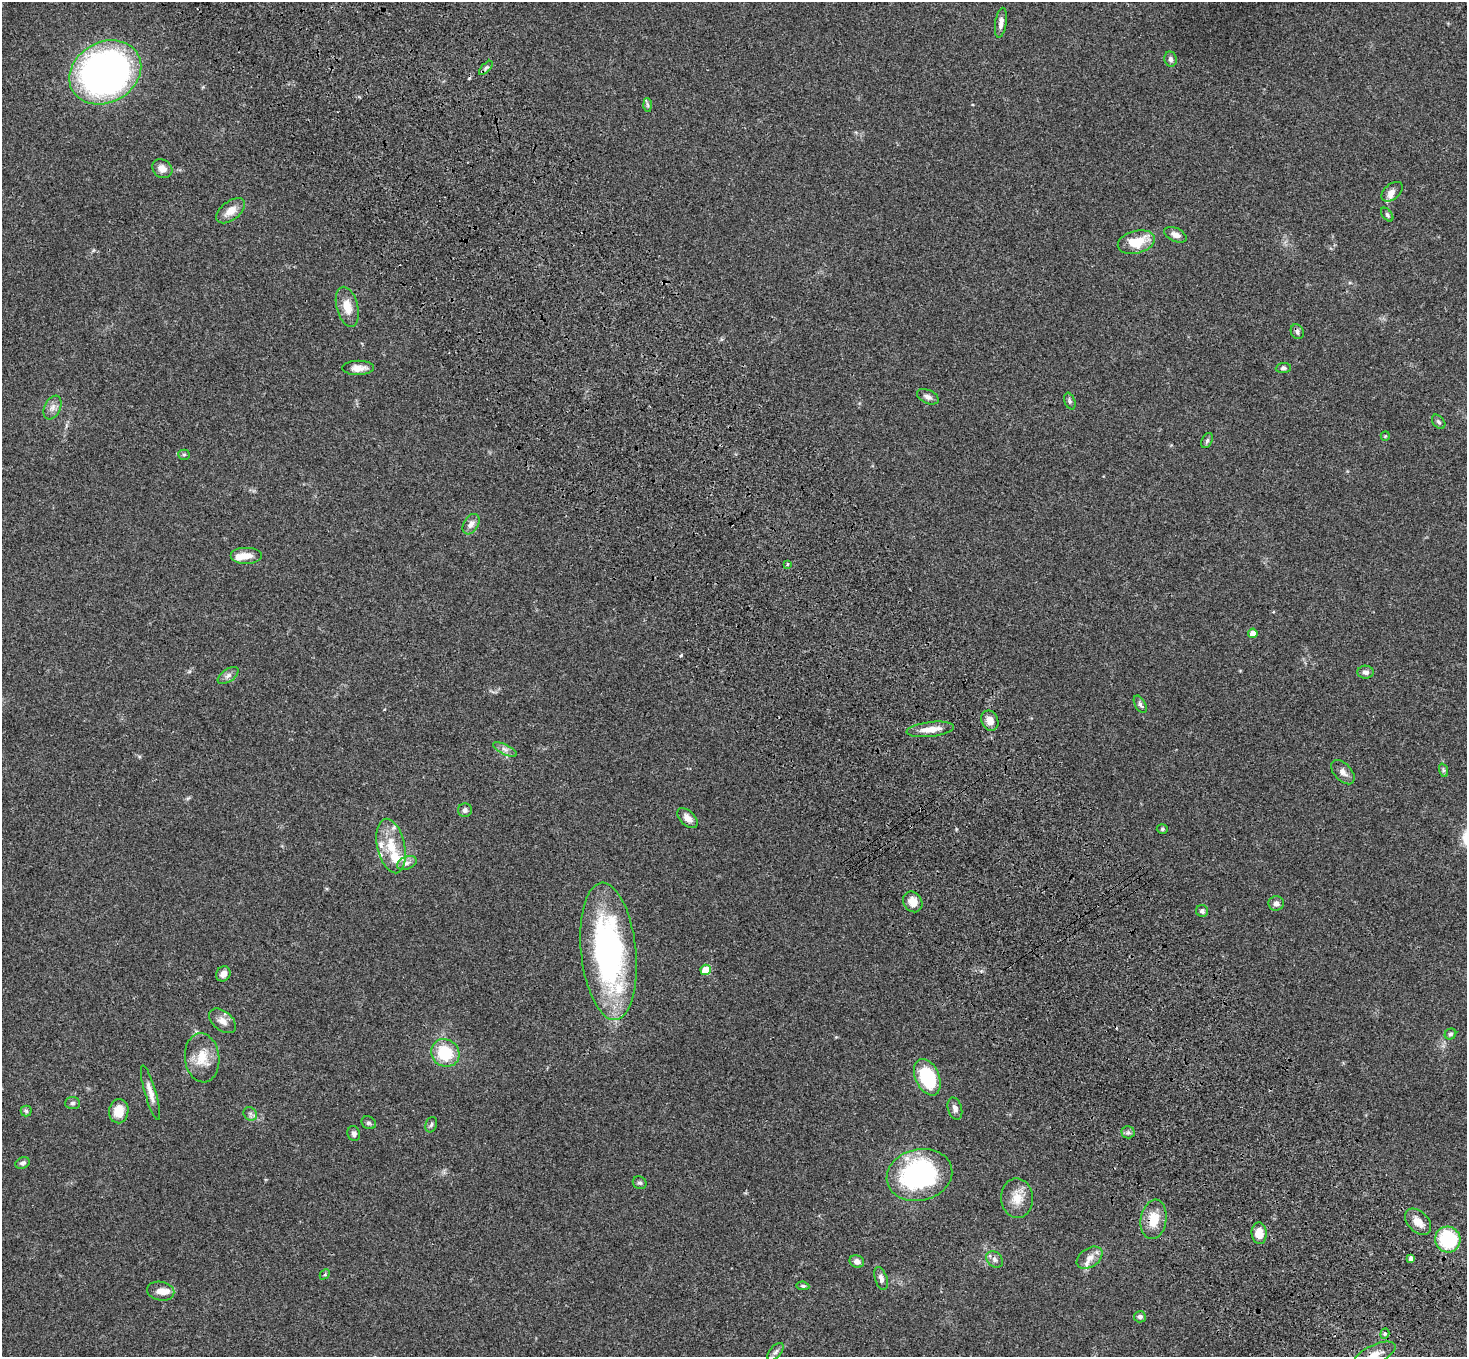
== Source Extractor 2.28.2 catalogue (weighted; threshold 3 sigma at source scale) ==
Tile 6 of 4 x 4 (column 2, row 2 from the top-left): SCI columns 1573-3037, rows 3085-4439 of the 6070 x 6030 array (HDU 1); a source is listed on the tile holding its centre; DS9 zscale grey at full resolution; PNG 1469 x 1359 px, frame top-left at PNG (2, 2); each listed source drawn as its Kron ellipse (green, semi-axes under 4 px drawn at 4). Shown black and unused: <1% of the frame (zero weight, under 3 of 4 exposures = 6% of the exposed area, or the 3 px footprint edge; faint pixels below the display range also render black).
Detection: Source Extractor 2.28.2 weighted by HDU 2 'WHT'; one run over the whole footprint, this tile lists its part. Background 0.0472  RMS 0.0052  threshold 0.0234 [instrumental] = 3 sigma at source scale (4.5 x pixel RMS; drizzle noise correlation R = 1.50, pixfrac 1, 0.05/0.05 arcsec/px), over >= 5 px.
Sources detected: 87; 1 inside a brighter object's white glare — neither listed nor drawn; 6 inside a brighter listed object's ellipse — not listed separately; the other 80 listed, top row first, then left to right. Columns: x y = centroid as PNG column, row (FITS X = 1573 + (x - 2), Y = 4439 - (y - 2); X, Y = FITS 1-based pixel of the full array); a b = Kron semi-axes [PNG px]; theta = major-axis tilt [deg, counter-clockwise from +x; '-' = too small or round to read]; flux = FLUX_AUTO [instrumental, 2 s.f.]
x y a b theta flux
1001 23 15 5 82 2.6
1171 59 7 6 - 1.5
486 68 9 3 45 1
105 72 37 30 29 300
648 105 7 4 -88 0.81
162 169 11 9 -37 4
1392 192 12 7 40 2.6
231 211 16 9 38 5.4
1387 215 8 4 -53 0.85
1175 235 12 6 -25 2.6
1136 242 19 11 15 13
347 307 20 11 -76 6.8
1297 332 8 6 -63 1.5
358 368 16 7 1 4.1
1283 368 7 5 5 1.1
928 397 11 6 -24 2
1070 401 9 5 -70 1
53 407 12 8 66 2.7
1439 422 8 5 -50 1.1
1385 436 5 4 - 0.52
1207 440 8 5 63 1
184 455 5 5 - 0.84
471 524 11 7 58 2.8
246 556 16 8 0 5
788 564 4 4 - 0.59
1253 633 5 4 - 3.8
1366 672 8 6 -3 2.1
228 675 12 6 36 2
1140 704 9 5 -61 1.3
990 721 10 8 -68 3.6
930 729 24 7 6 5.7
505 749 13 5 -27 2
1443 770 7 4 -71 0.84
1343 772 14 8 -48 2.9
465 810 7 7 - 1.4
688 818 12 7 -44 3.4
1162 829 5 4 - 0.84
391 846 28 13 -77 13
407 863 10 6 21 2
913 902 11 9 -56 5.1
1276 903 8 7 - 2.1
1202 911 6 6 - 1.3
608 951 69 27 -84 130
706 970 5 5 - 13
223 974 8 7 - 2.3
222 1021 15 9 -39 3.8
1450 1034 6 5 - 1.1
445 1053 15 13 -34 20
202 1058 24 17 -84 10
927 1077 19 12 -66 30
150 1093 28 5 -74 4.3
72 1103 7 6 - 1
955 1109 11 7 -73 2
26 1111 5 5 - 0.86
119 1111 12 9 82 8.1
250 1114 7 6 - 1.3
369 1123 7 6 - 1.1
431 1125 8 5 71 1.1
1128 1132 6 6 - 1.2
354 1134 7 6 - 1.6
23 1163 7 5 23 1.3
919 1175 33 25 14 79
640 1183 7 6 - 1.1
1017 1198 20 16 -86 7.8
1154 1219 20 13 81 10
1418 1222 16 10 -45 5.6
1259 1233 11 7 -85 6.7
1448 1239 13 12 - 28
1090 1258 14 9 35 4.1
1411 1258 4 4 - 1.9
994 1259 9 7 -46 1.8
857 1261 7 6 - 2.5
325 1274 6 4 47 0.64
881 1278 12 6 -71 2.1
803 1286 6 4 -9 0.9
161 1291 14 9 -10 4
1140 1317 6 5 - 1.4
1385 1334 5 4 - 0.7
776 1352 10 5 49 1.5
1375 1355 23 9 25 6.5
Isophote crosses this tile's border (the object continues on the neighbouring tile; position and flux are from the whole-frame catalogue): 1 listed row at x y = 1375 1355